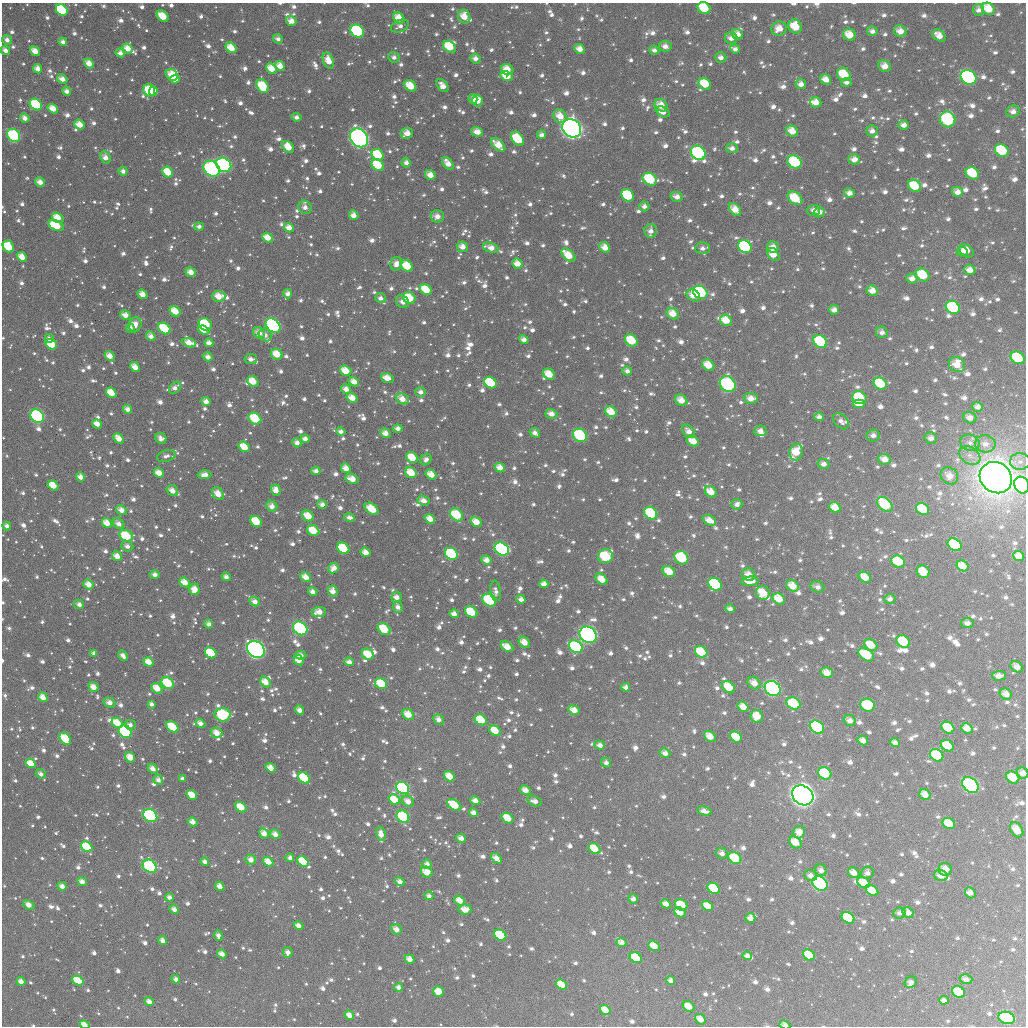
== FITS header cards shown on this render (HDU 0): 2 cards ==
NAXIS1  =                 1024
NAXIS2  =                 1024

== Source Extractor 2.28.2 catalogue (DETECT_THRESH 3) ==
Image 1024 x 1024 px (HDU 0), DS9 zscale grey, 1 PNG px = 1 image px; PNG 1028 x 1028 px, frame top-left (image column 1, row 1024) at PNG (2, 3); each listed source drawn as its Kron ellipse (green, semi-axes under 4 px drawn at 4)
Background 1330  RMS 47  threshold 142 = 3 sigma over >= 5 px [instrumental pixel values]
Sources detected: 1930; of the 1930, the 500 brightest by FLUX_AUTO listed and drawn (1430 fainter detections omitted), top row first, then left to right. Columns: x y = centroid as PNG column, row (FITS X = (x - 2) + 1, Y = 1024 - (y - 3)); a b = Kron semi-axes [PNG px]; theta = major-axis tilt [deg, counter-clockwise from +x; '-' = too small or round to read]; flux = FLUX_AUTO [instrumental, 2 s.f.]
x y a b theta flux
704 8 7 5 -36 1.4e+05
988 9 7 5 -35 7.7e+04
62 10 6 5 - 2.9e+05
978 10 6 5 - 1.9e+04
163 16 6 5 - 8.8e+04
464 16 7 6 - 5.0e+04
399 18 6 5 - 6.0e+04
291 21 5 4 - 3.2e+04
400 26 9 6 23 1.8e+04
795 26 7 6 - 9.1e+04
779 29 8 7 - 4.6e+04
357 31 7 6 - 5.2e+05
872 31 5 4 - 1.6e+04
900 31 6 5 - 3.5e+04
737 34 6 5 - 3.2e+04
849 35 6 6 - 5.6e+04
939 35 7 5 -43 3.6e+04
731 38 6 6 - 2.4e+04
278 39 5 4 - 1.6e+04
7 40 5 4 - 1.9e+04
63 42 4 4 - 1.8e+04
665 46 6 5 - 2.2e+04
450 47 7 5 -40 1.0e+05
128 48 6 4 -40 4.3e+04
231 48 6 4 -38 6.5e+04
580 49 5 4 - 3.2e+04
735 49 5 4 - 1.6e+04
5 50 5 4 - 2.1e+04
654 50 5 4 - 1.6e+04
35 51 5 4 - 4.2e+04
120 53 4 4 - 2.2e+04
394 57 6 5 - 1.6e+04
721 57 5 5 - 1.8e+04
475 59 5 5 - 2.2e+04
328 60 8 5 -68 4.8e+04
89 63 5 4 - 4.0e+04
280 66 5 4 - 3.6e+04
885 66 6 5 - 3.7e+04
37 69 5 4 - 2.9e+04
271 69 6 4 -41 6.0e+04
507 70 6 5 - 5.3e+04
844 74 7 6 - 1.1e+05
172 75 6 5 - 6.1e+04
507 76 6 4 -25 7.3e+04
968 77 8 7 - 6.6e+05
62 79 5 4 - 3.0e+04
175 79 4 4 - 4.7e+04
826 79 6 5 - 3.5e+04
846 82 5 4 - 1.6e+04
705 84 7 5 -35 9.5e+04
801 84 5 5 - 2.5e+04
263 86 7 5 -57 1.1e+05
410 86 6 5 - 7.9e+04
443 86 7 4 -51 2.9e+04
149 90 6 5 - 1.2e+05
67 91 5 4 - 2.3e+04
153 91 5 4 - 1.1e+05
473 99 5 4 - 1.6e+04
477 101 6 5 - 5.8e+04
816 102 5 5 - 3.6e+04
36 105 6 5 - 2.0e+05
661 105 7 5 -38 4.6e+04
53 109 5 4 - 5.2e+04
1013 111 6 6 - 2.3e+04
663 112 7 5 -26 2.5e+04
560 116 7 6 - 4.8e+04
297 117 5 4 - 1.6e+04
25 118 5 4 - 2.3e+04
948 119 8 7 - 3.4e+05
80 125 5 4 - 5.2e+04
904 125 5 4 - 2.3e+04
572 128 10 8 -40 2.3e+06
792 131 6 5 - 4.5e+04
872 131 6 5 - 2.1e+04
477 132 6 4 -17 3.1e+04
407 133 6 5 - 3.3e+04
14 135 7 5 -42 3.2e+05
541 135 4 4 - 1.7e+04
359 138 10 8 -47 1.0e+06
517 139 8 5 -53 1.6e+05
498 145 8 5 -42 5.8e+04
288 147 7 5 -45 6.0e+04
732 148 6 5 - 1.8e+04
1002 150 7 6 - 2.0e+05
698 153 8 6 -35 4.1e+05
378 155 6 5 - 1.5e+05
105 157 6 5 - 2.9e+04
854 159 6 5 - 2.7e+04
795 162 7 6 - 2.5e+05
406 163 5 4 - 1.8e+04
448 163 7 4 -50 3.2e+04
224 165 8 6 -40 5.6e+05
378 165 7 5 -38 1.1e+05
212 169 9 7 -41 4.6e+05
123 171 4 4 - 1.7e+04
168 172 6 5 - 8.4e+04
972 173 7 5 -34 1.6e+05
430 175 5 4 - 3.4e+04
650 179 8 6 -31 2.1e+05
40 182 5 4 - 3.0e+04
914 186 7 5 -36 1.2e+05
957 192 5 5 - 2.8e+04
849 193 5 4 - 2.3e+04
628 195 7 5 -44 2.3e+05
677 197 6 5 - 2.4e+04
795 198 8 5 -38 1.2e+05
644 206 5 5 - 1.6e+04
305 207 7 6 - 2.1e+04
735 209 7 5 -47 4.9e+04
813 210 7 5 2 1.9e+04
819 212 5 5 - 2.1e+04
354 215 5 4 - 2.7e+04
437 216 7 6 - 2.7e+04
58 218 6 4 -35 6.1e+04
56 225 8 5 -25 2.0e+05
199 226 5 4 - 1.6e+04
289 228 5 4 - 3.3e+04
651 231 6 6 - 2.1e+04
268 238 6 4 -37 4.8e+04
8 247 6 5 - 1.6e+05
462 247 6 5 - 3.1e+04
605 247 6 5 - 3.8e+04
745 247 7 6 - 3.9e+05
773 247 6 5 - 2.8e+04
491 248 8 4 -17 3.4e+04
702 248 7 6 - 1.7e+04
966 251 8 5 -38 4.0e+04
962 252 5 5 - 2.4e+04
568 255 8 5 -42 7.6e+04
773 255 7 5 -49 4.5e+04
22 257 5 4 - 5.3e+04
396 264 7 6 - 2.8e+04
517 264 5 5 - 3.9e+04
407 266 6 5 - 9.9e+04
970 270 6 5 - 3.3e+04
191 272 5 4 - 3.7e+04
923 275 7 6 - 1.4e+05
912 278 5 5 - 2.4e+04
426 290 6 5 - 9.2e+04
872 291 5 5 - 3.7e+04
700 292 8 6 -34 4.1e+05
142 294 5 4 - 4.1e+04
288 294 5 4 - 1.9e+04
693 295 7 5 -36 4.0e+04
219 296 6 5 - 5.2e+04
380 298 5 5 - 1.8e+04
409 298 6 5 - 1.1e+05
402 302 7 5 -49 2.1e+04
953 307 7 6 - 3.5e+05
834 310 5 4 - 2.2e+04
175 311 6 5 - 6.5e+04
673 314 6 5 - 5.0e+04
125 315 6 4 -31 3.3e+04
726 320 6 5 - 6.0e+04
205 324 7 5 -38 1.9e+05
135 325 8 6 74 3.7e+04
273 326 8 6 -43 5.7e+05
130 328 5 4 - 1.7e+04
164 328 7 5 -39 1.7e+05
204 330 6 4 -20 4.2e+04
882 332 6 5 - 1.7e+04
259 333 6 5 - 3.4e+04
265 335 7 6 - 1.9e+04
151 336 5 4 - 2.4e+04
49 338 5 5 - 1.6e+04
524 340 5 4 - 2.1e+04
631 340 7 5 -37 1.2e+05
820 342 7 6 - 2.1e+05
189 343 7 4 -16 4.5e+04
209 343 4 4 - 2.3e+04
51 344 6 5 - 1.2e+05
277 354 6 5 - 6.5e+04
110 356 5 4 - 3.9e+04
208 357 5 4 - 2.5e+04
1018 358 7 6 - 2.3e+05
251 359 6 5 - 2.0e+04
708 365 6 5 - 6.1e+04
957 365 8 7 - 5.4e+04
135 367 5 4 - 3.6e+04
346 371 6 5 - 6.5e+04
627 371 5 4 - 1.7e+04
549 374 6 5 - 6.4e+04
387 378 6 5 - 4.3e+04
253 381 6 4 -36 6.3e+04
354 382 5 4 - 3.4e+04
490 383 7 5 -37 2.4e+05
728 384 8 7 - 4.5e+05
880 384 7 5 -35 1.6e+05
175 388 7 5 42 2.1e+04
346 389 5 4 - 2.5e+04
421 392 5 5 - 1.9e+04
111 393 6 4 -38 6.9e+04
352 398 6 4 -33 4.6e+04
751 398 7 5 -2 3.0e+04
859 398 7 6 - 1.5e+05
402 399 6 5 - 3.5e+04
681 400 7 5 -35 4.0e+04
206 401 5 4 - 2.7e+04
859 404 6 4 1 4.1e+04
977 407 5 5 - 2.1e+04
128 409 5 4 - 2.3e+04
611 412 6 5 - 6.7e+04
551 414 6 4 -16 2.7e+04
37 416 7 6 - 4.4e+05
819 417 5 4 - 1.7e+04
255 418 7 5 -35 1.4e+05
970 418 7 5 -18 2.6e+04
841 421 9 6 -46 1.8e+04
97 424 5 4 - 3.8e+04
398 428 5 4 - 1.9e+04
688 431 7 5 -48 2.6e+04
761 431 6 5 - 2.3e+04
341 432 5 4 - 1.7e+04
385 433 5 4 - 2.8e+04
535 433 5 4 - 1.6e+04
580 435 7 6 - 2.9e+05
873 435 6 6 - 2.0e+04
161 438 6 5 - 2.1e+04
931 438 6 5 - 2.1e+04
119 439 6 4 -48 4.1e+04
305 439 4 4 - 2.2e+04
693 441 6 5 - 5.3e+04
297 443 5 4 - 2.1e+04
970 443 10 8 -16 2.2e+04
985 444 10 8 -8 2.9e+04
244 447 6 5 - 7.8e+04
796 452 8 6 78 6.4e+04
970 455 11 8 -32 2.5e+04
166 456 9 5 15 1.8e+04
412 458 6 5 - 7.5e+04
426 459 6 5 - 1.8e+04
885 459 6 5 - 3.4e+04
1020 462 10 8 1 1.9e+04
823 464 6 5 - 2.0e+04
346 468 5 4 - 3.4e+04
500 468 5 4 - 3.7e+04
316 471 4 4 - 1.7e+04
159 473 5 4 - 4.4e+04
411 473 6 5 - 7.7e+04
205 475 7 4 2 2.8e+04
431 475 6 4 -35 4.9e+04
949 476 9 8 - 4.0e+04
81 477 5 4 - 2.9e+04
996 478 17 15 -37 8.3e+06
352 479 7 4 -15 4.4e+04
53 485 6 4 -36 6.6e+04
1022 485 8 7 - 4.0e+05
276 490 5 4 - 3.7e+04
172 491 6 5 - 3.3e+04
711 492 6 5 - 4.8e+04
218 494 7 5 -52 4.1e+04
423 500 6 4 -18 2.9e+04
322 504 5 4 - 1.9e+04
737 504 5 5 - 1.8e+04
885 504 9 6 -43 2.0e+05
272 506 6 5 - 2.8e+04
835 507 6 5 - 5.4e+04
372 509 8 5 -36 8.5e+04
922 509 7 5 -34 1.2e+05
121 510 6 4 -30 3.0e+04
651 513 7 5 -38 2.4e+05
456 515 7 5 -45 1.3e+05
308 516 6 5 - 6.8e+04
350 517 5 4 - 1.6e+04
430 519 5 4 - 3.8e+04
709 520 7 4 -24 3.9e+04
256 521 6 5 - 1.1e+05
476 522 6 4 -33 4.7e+04
107 523 5 4 - 4.7e+04
119 524 6 5 - 2.5e+04
7 526 4 4 - 2.1e+04
313 531 6 5 - 8.7e+04
126 536 7 5 -27 1.6e+05
955 545 7 6 - 3.1e+05
127 546 6 5 - 1.9e+04
343 548 6 5 - 1.8e+05
502 549 7 6 - 6.7e+05
366 552 5 4 - 3.3e+04
451 554 7 5 -34 3.2e+05
117 556 5 4 - 3.4e+04
605 556 7 7 - 2.1e+05
1019 556 5 5 - 3.8e+04
681 558 7 6 - 2.1e+05
486 560 5 4 - 2.7e+04
898 562 7 6 - 1.5e+05
962 566 6 5 - 5.2e+04
334 568 6 5 - 3.2e+04
669 572 6 5 - 7.1e+04
923 572 7 6 - 7.9e+04
155 575 5 4 - 1.9e+04
749 575 6 6 - 3.8e+04
226 577 5 4 - 2.0e+04
306 577 6 4 -36 3.6e+04
865 577 7 5 -35 5.3e+04
602 579 7 5 -41 4.5e+04
750 581 8 4 4 4.7e+04
184 582 5 4 - 4.3e+04
88 584 5 4 - 3.9e+04
544 584 4 4 - 2.5e+04
715 584 7 5 -36 4.4e+05
792 586 6 5 - 5.7e+04
817 587 7 5 -17 2.1e+04
194 589 6 5 - 4.2e+04
333 591 5 4 - 3.2e+04
496 591 10 5 -82 1.7e+04
313 592 5 4 - 1.9e+04
763 593 7 7 - 8.5e+04
396 597 5 5 - 2.5e+04
521 599 4 4 - 1.9e+04
779 599 6 5 - 6.6e+04
890 599 5 5 - 1.8e+04
489 600 7 6 - 2.3e+05
255 602 5 4 - 2.4e+04
79 604 5 4 - 1.6e+04
398 607 6 5 - 2.0e+04
730 609 5 4 - 1.7e+04
319 612 7 5 6 3.8e+04
471 612 6 5 - 1.4e+05
454 614 5 4 - 2.5e+04
967 623 6 5 - 1.8e+04
209 624 4 4 - 2.0e+04
300 628 8 6 -40 3.4e+05
384 629 7 5 -41 1.2e+05
588 635 9 7 -39 9.5e+05
903 641 7 6 - 1.9e+05
524 642 6 5 - 4.0e+04
871 645 7 5 -34 6.6e+04
507 647 7 4 -31 5.0e+04
576 647 7 6 - 4.5e+05
256 650 9 7 -39 1.1e+06
701 652 7 5 -38 1.1e+05
94 653 4 4 - 1.6e+04
211 653 6 5 - 1.7e+05
368 654 6 5 - 9.1e+04
301 655 5 4 - 2.0e+04
866 655 8 5 -33 1.8e+05
123 656 6 4 -58 1.9e+04
299 660 5 4 - 3.7e+04
148 662 5 4 - 5.0e+04
349 662 5 4 - 2.3e+04
1017 667 7 5 -35 2.5e+04
827 673 6 5 - 4.4e+04
999 676 7 5 3 2.7e+04
265 682 6 5 - 4.2e+04
168 683 7 5 -39 1.5e+05
754 683 7 5 -38 3.4e+04
381 684 6 5 - 1.2e+05
94 687 5 4 - 4.1e+04
626 687 4 4 - 1.8e+04
729 687 7 5 -42 9.2e+04
157 688 6 4 -40 4.9e+04
773 689 8 7 - 8.1e+05
1006 694 6 5 - 3.3e+04
43 697 5 4 - 4.1e+04
109 703 6 5 - 2.6e+04
793 703 7 6 - 1.5e+05
151 704 4 3 - 1.7e+04
867 705 7 6 - 2.0e+05
743 707 6 5 - 4.6e+04
299 710 5 4 - 2.5e+04
574 710 6 4 -23 3.3e+04
408 714 6 5 - 5.1e+04
223 715 8 6 0 3.0e+05
757 716 6 6 - 7.0e+04
439 719 6 5 - 2.1e+04
481 720 6 5 - 1.0e+05
850 720 6 5 - 2.3e+04
117 723 6 4 -30 6.5e+04
200 723 5 4 - 2.4e+04
130 725 6 4 -11 1.7e+04
172 727 7 4 -36 1.3e+05
817 727 8 6 -42 4.7e+05
948 728 7 5 -34 1.2e+05
967 728 6 5 - 4.1e+04
495 731 6 4 -36 7.0e+04
125 732 7 6 - 2.9e+05
217 733 6 5 - 4.3e+04
710 736 6 5 - 4.2e+04
736 737 6 5 - 8.5e+04
65 739 7 5 -52 1.6e+05
863 740 5 4 - 2.7e+04
895 742 5 4 - 1.9e+04
600 745 5 4 - 1.8e+04
947 746 7 5 -35 1.1e+05
665 753 5 4 - 2.1e+04
937 755 7 5 -37 1.7e+05
130 757 5 4 - 4.7e+04
31 763 5 4 - 6.3e+04
606 763 5 4 - 1.6e+04
271 768 5 4 - 4.3e+04
153 769 6 4 -44 2.8e+04
825 773 7 6 - 1.5e+05
1023 773 6 5 - 2.7e+04
41 774 5 4 - 1.8e+04
449 776 6 4 -40 4.8e+04
304 778 6 5 - 1.6e+05
1013 778 7 5 -33 9.3e+04
183 779 4 3 - 1.6e+04
158 780 5 4 - 1.9e+04
970 785 9 7 -39 4.7e+05
403 788 7 5 -38 4.7e+05
525 790 6 4 -32 3.2e+04
925 794 6 5 - 3.7e+04
192 795 6 4 -35 6.7e+04
803 795 11 9 -36 3.4e+06
394 800 6 4 -36 7.3e+04
408 801 6 5 - 3.0e+04
475 801 5 4 - 2.9e+04
535 801 7 5 -15 2.1e+04
454 805 8 5 -33 1.3e+05
241 807 6 4 -38 7.5e+04
704 811 7 4 -13 2.4e+04
474 813 5 4 - 2.4e+04
150 816 7 6 - 4.0e+05
403 817 7 5 -36 1.9e+05
507 818 6 5 - 6.8e+04
193 822 5 4 - 2.9e+04
949 823 6 5 - 7.5e+04
1017 830 8 5 -55 4.6e+04
799 832 6 5 - 3.4e+04
264 834 5 4 - 3.1e+04
275 834 5 4 - 2.5e+04
381 834 7 4 -79 3.0e+04
461 838 5 4 - 2.3e+04
795 842 7 5 -42 5.1e+04
87 847 6 5 - 1.3e+05
594 849 6 5 - 8.0e+04
722 853 6 5 - 2.0e+04
290 858 4 4 - 1.6e+04
496 858 6 4 -40 3.0e+04
735 858 7 5 -35 1.4e+05
251 860 5 5 - 2.8e+04
303 861 6 4 -39 1.1e+05
205 862 4 4 - 1.8e+04
268 862 6 4 -37 4.6e+04
427 864 5 4 - 1.8e+04
150 866 7 6 - 3.2e+05
945 869 7 6 - 3.6e+04
821 870 6 5 - 1.9e+04
427 872 6 5 - 4.6e+04
854 873 6 5 - 3.3e+04
867 873 6 6 - 1.8e+04
810 875 6 5 - 2.0e+04
941 875 7 5 -19 3.0e+04
82 882 5 4 - 2.4e+04
400 882 5 4 - 1.9e+04
820 883 8 6 -39 5.9e+05
864 883 6 5 - 6.3e+04
62 886 4 4 - 2.3e+04
220 886 5 4 - 3.0e+04
714 888 6 5 - 1.4e+05
872 890 7 5 -35 6.7e+04
970 893 6 5 - 2.7e+04
429 896 4 4 - 1.7e+04
169 897 4 4 - 1.8e+04
633 899 5 5 - 1.8e+04
459 900 6 4 -37 4.0e+04
666 904 5 4 - 3.2e+04
29 905 6 4 -34 2.5e+04
681 905 6 5 - 1.2e+05
708 906 6 4 -32 5.0e+04
174 909 5 4 - 2.2e+04
465 909 6 5 - 3.8e+04
680 912 6 4 -28 4.4e+04
899 913 6 5 - 1.6e+04
908 913 6 5 - 2.6e+04
750 918 5 5 - 2.4e+04
848 918 7 5 -35 2.2e+05
299 926 5 4 - 2.3e+04
396 929 6 4 -40 2.7e+04
218 935 5 4 - 1.9e+04
500 935 6 5 - 2.4e+05
163 941 5 4 - 2.4e+04
622 942 5 4 - 1.7e+04
654 946 6 4 -36 5.4e+04
288 952 5 5 - 2.3e+04
222 954 5 4 - 3.1e+04
809 955 6 5 - 8.2e+04
747 956 5 4 - 1.8e+04
636 958 6 5 - 1.3e+05
410 959 5 4 - 3.1e+04
176 979 4 4 - 1.9e+04
966 979 6 5 - 2.2e+04
78 980 6 4 -33 8.3e+04
671 981 4 4 - 1.9e+04
21 982 4 4 - 2.7e+04
911 982 6 5 - 1.8e+04
562 985 6 5 - 7.3e+04
399 987 4 4 - 1.7e+04
438 991 5 5 - 5.5e+04
958 992 7 5 -34 1.3e+05
944 1000 5 4 - 1.7e+04
149 1002 5 4 - 2.4e+04
688 1006 6 5 - 4.6e+04
605 1010 5 4 - 4.2e+04
349 1015 5 4 - 2.9e+04
1007 1018 8 6 -17 5.5e+05
700 1019 6 4 -40 3.8e+04
84 1025 5 3 - 4.1e+04
785 1025 5 4 - 2.1e+04
At the frame edge (FLAGS 8, measured only in part): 7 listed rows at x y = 704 8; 5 50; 1022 485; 7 526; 1023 773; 84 1025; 785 1025
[1430 fainter detections neither listed nor drawn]

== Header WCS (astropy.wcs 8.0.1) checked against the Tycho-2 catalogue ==
Header WCS as astropy/WCSLIB reads it (applying the file's SIP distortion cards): RA---TAN-SIP/DEC--TAN-SIP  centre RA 02:19:55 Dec +86:41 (34.98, +86.68 deg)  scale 8.66 arcsec/px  FOV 147.8' x 147.9'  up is +172 deg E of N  parity flipped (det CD > 0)
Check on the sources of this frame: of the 60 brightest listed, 59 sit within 13.0 arcsec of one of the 180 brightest Tycho-2 stars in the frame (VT <= 11.37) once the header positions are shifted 5.96 arcsec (4.69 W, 3.68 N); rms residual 4.47 arcsec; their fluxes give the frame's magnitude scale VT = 23.43 - 2.5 log10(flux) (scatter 0.26 mag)
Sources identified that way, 274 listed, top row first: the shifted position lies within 13.0 arcsec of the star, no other Tycho-2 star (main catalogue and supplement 1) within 26.0 arcsec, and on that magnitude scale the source's flux lands within +1.5 / -3 mag of the star's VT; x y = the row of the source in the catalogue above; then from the Tycho-2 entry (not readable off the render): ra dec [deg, ICRS J2000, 3 dp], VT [Tycho-2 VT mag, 2 dp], TYC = Tycho-2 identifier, HIP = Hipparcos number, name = IAU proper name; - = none
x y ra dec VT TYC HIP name
704 8 31.317 +85.398 10.70 4620-271-1 - -
988 9 23.244 +85.218 11.16 4619-700-1 - -
62 10 50.763 +85.446 10.21 4620-1033-1 - -
163 16 47.728 +85.489 12.15 4620-1015-1 - -
464 16 38.504 +85.495 12.58 4620-516-1 - -
291 21 43.801 +85.516 11.73 4620-538-1 - -
795 26 28.535 +85.393 10.98 4619-1833-1 - -
779 29 28.989 +85.406 12.00 4619-1387-1 - -
357 31 41.762 +85.542 9.69 4620-741-1 - -
737 34 30.179 +85.442 12.12 4620-555-1 - -
849 35 26.912 +85.379 11.77 4619-997-1 - -
939 35 24.350 +85.318 11.77 4619-2088-1 - -
450 47 38.888 +85.570 10.77 4620-583-1 - -
231 48 45.696 +85.576 11.23 4620-876-1 - -
580 49 34.859 +85.544 12.14 4620-428-1 - -
120 53 49.159 +85.566 12.69 4620-1011-1 - -
328 60 42.654 +85.615 12.22 4620-751-1 - -
89 63 50.161 +85.582 11.82 4620-1137-1 - -
280 66 44.192 +85.624 12.19 4620-319-1 - -
885 66 25.629 +85.427 11.94 4619-2275-1 - -
271 69 44.462 +85.630 11.43 4620-832-1 - -
507 70 37.035 +85.613 11.94 4620-877-1 - -
844 74 26.742 +85.474 10.63 4619-1870-1 - -
172 75 47.624 +85.630 11.82 4620-546-1 - -
507 76 37.030 +85.629 11.17 4620-405-1 - -
175 79 47.538 +85.641 11.60 4620-552-1 - -
705 84 30.835 +85.576 11.96 4620-851-1 - -
263 86 44.754 +85.671 10.92 4620-914-1 - -
410 86 40.038 +85.670 11.07 4620-684-1 - -
149 90 48.384 +85.662 11.40 4620-815-1 - -
153 91 48.253 +85.665 11.27 4620-794-1 - -
477 101 37.894 +85.695 11.62 4620-451-1 - -
816 102 27.351 +85.556 11.92 4619-1295-1 - -
36 105 52.008 +85.661 10.07 4620-1043-1 - -
661 105 32.066 +85.646 11.88 4620-579-1 - -
53 109 51.489 +85.677 12.14 4620-1077-1 - -
1013 111 21.520 +85.430 12.38 4619-2200-1 - -
560 116 35.197 +85.710 11.99 4620-496-1 - -
948 119 23.293 +85.502 9.60 4619-719-1 - -
80 125 50.721 +85.724 11.71 4620-804-1 - -
904 125 24.532 +85.548 11.98 4619-1626-1 - -
572 128 34.749 +85.736 7.09 4620-542-1 10800 -
792 131 27.828 +85.638 11.72 4619-1398-1 - -
14 135 52.871 +85.725 9.43 4620-1039-1 - -
359 138 41.643 +85.799 7.84 4620-850-1 12952 -
517 139 36.466 +85.777 11.09 4620-503-1 - -
498 145 37.071 +85.796 11.70 4620-627-1 - -
1002 150 21.400 +85.527 10.53 4619-968-1 - -
698 153 30.577 +85.742 9.24 4620-513-1 9504 -
378 155 41.025 +85.838 10.76 4620-884-1 - -
105 157 50.027 +85.811 12.44 4620-818-1 - -
795 162 27.490 +85.709 9.73 4619-1135-1 - -
224 165 46.145 +85.857 8.79 4620-758-1 - -
378 165 41.018 +85.863 10.68 4620-757-1 - -
212 169 46.563 +85.864 8.79 4620-674-1 14428 -
168 172 48.029 +85.863 11.29 4620-831-1 - -
972 173 22.003 +85.603 10.89 4619-2022-1 - -
650 179 31.974 +85.827 10.45 4620-410-1 - -
914 186 23.593 +85.679 11.02 4619-1041-1 - -
957 192 22.246 +85.658 12.29 4619-881-1 - -
628 195 32.599 +85.875 10.53 4620-685-1 - -
677 197 30.993 +85.855 12.27 4620-718-1 - -
795 198 27.178 +85.792 10.70 4619-2027-1 - -
58 218 51.906 +85.938 11.53 4620-25-1 - -
56 225 51.982 +85.957 11.42 4620-37-1 - -
8 247 53.731 +85.986 10.89 4620-73-1 - -
605 247 33.072 +86.007 12.06 4620-800-1 - -
745 247 28.373 +85.936 9.88 4619-2279-1 - -
773 247 27.469 +85.918 12.21 4619-2222-1 - -
568 255 34.264 +86.040 11.18 4620-311-1 - -
407 266 39.884 +86.103 10.79 4620-506-1 - -
191 272 47.555 +86.108 12.36 4620-115-1 - -
923 275 22.365 +85.874 11.41 4619-2044-1 - -
426 290 39.155 +86.157 11.54 4620-786-1 - -
700 292 29.497 +86.068 9.62 4619-1893-1 - -
693 295 29.734 +86.079 12.18 4619-1961-1 - -
219 296 46.636 +86.171 11.69 4620-49-1 - -
409 298 39.746 +86.180 11.11 4620-568-1 - -
953 307 21.023 +85.921 9.84 4619-1704-1 - -
175 311 48.233 +86.198 11.43 4620-47-1 - -
673 314 30.285 +86.133 11.53 4620-416-1 - -
726 320 28.390 +86.119 11.40 4619-2003-1 - -
205 324 47.189 +86.235 10.23 4620-127-1 - -
273 326 44.693 +86.249 9.09 4620-935-1 - -
164 328 48.690 +86.236 10.31 4620-29-1 - -
204 330 47.268 +86.249 12.01 4620-15-1 - -
631 340 31.545 +86.216 10.53 4620-446-1 - -
820 342 24.954 +86.106 10.07 4619-1798-1 - -
189 343 47.858 +86.276 11.89 4624-242-1 - -
51 344 52.883 +86.236 10.77 4620-119-1 - -
277 354 44.598 +86.318 11.50 4624-130-1 - -
208 357 47.189 +86.314 12.42 4624-301-1 - -
1018 358 18.322 +85.972 10.39 4619-1681-1 - -
708 365 28.608 +86.234 11.25 4619-2268-1 - -
957 365 20.179 +86.045 11.33 4619-1400-1 - -
346 371 42.014 +86.359 11.45 4624-156-1 - -
549 374 34.346 +86.329 11.52 4624-299-1 - -
253 381 45.545 +86.380 11.40 4624-232-1 - -
490 383 36.501 +86.367 10.52 4624-58-1 - -
728 384 27.729 +86.266 9.12 4623-354-1 - -
880 384 22.438 +86.155 10.62 4619-1721-1 - -
111 393 50.956 +86.374 11.66 4624-564-1 - -
352 398 41.754 +86.424 12.07 4624-280-1 - -
751 398 26.789 +86.284 11.81 4623-146-1 - -
859 398 22.980 +86.203 10.57 4619-1636-1 - -
681 400 29.275 +86.332 11.71 4623-478-1 - -
859 404 22.934 +86.218 11.98 4619-2079-1 - -
611 412 31.790 +86.394 11.12 4624-56-1 - -
37 416 53.889 +86.400 9.06 4624-434-1 16754 -
255 418 45.541 +86.470 10.40 4624-373-1 - -
97 424 51.677 +86.443 12.27 4624-379-1 - -
580 435 32.798 +86.463 9.55 4624-64-1 - -
693 441 28.471 +86.420 11.84 4623-876-1 - -
244 447 46.022 +86.537 11.95 4624-371-1 - -
796 452 24.563 +86.377 11.83 4623-649-1 - -
412 458 39.306 +86.563 11.74 4624-166-1 - -
885 459 21.319 +86.321 11.78 4623-824-1 - -
346 468 41.956 +86.594 12.28 4624-307-1 - -
500 468 35.768 +86.568 11.75 4624-288-1 - -
159 473 49.530 +86.580 11.82 4624-395-1 - -
411 473 39.315 +86.599 11.16 4624-150-1 - -
431 475 38.495 +86.600 11.91 4624-46-1 - -
949 476 18.839 +86.298 11.85 4623-8-1 - -
81 477 52.667 +86.562 12.47 4624-521-1 - -
996 478 17.187 +86.257 4.36 4623-1236-1 5372 -
352 479 41.698 +86.619 12.17 4624-422-1 - -
53 485 53.813 +86.570 11.77 4624-27-1 - -
1022 485 16.258 +86.245 9.61 4619-1929-1 - -
276 490 44.848 +86.645 12.05 4624-363-1 - -
172 491 49.066 +86.626 12.03 4624-507-1 - -
711 492 27.289 +86.528 12.02 4623-42-1 - -
737 504 26.172 +86.539 12.51 4623-780-1 - -
885 504 20.661 +86.423 9.95 4623-14-1 - -
272 506 45.029 +86.682 12.15 4624-362-1 - -
835 507 22.446 +86.472 12.16 4623-306-1 - -
372 509 40.822 +86.692 11.83 4624-375-1 - -
922 509 19.271 +86.398 10.52 4623-420-1 - -
651 513 29.410 +86.613 10.10 4623-636-1 - -
456 515 37.321 +86.692 10.45 4624-148-1 - -
308 516 43.523 +86.709 11.23 4624-415-1 - -
430 519 38.418 +86.707 11.84 4624-387-1 - -
709 520 27.063 +86.594 11.83 4623-456-1 - -
256 521 45.710 +86.717 11.00 4624-392-1 - -
476 522 36.469 +86.704 11.68 4624-469-1 - -
107 523 51.928 +86.682 11.94 4624-594-1 - -
119 524 51.450 +86.688 12.48 4624-592-1 - -
126 536 51.209 +86.720 10.38 4624-581-1 - -
955 545 17.569 +86.445 9.83 4623-472-1 - -
343 548 42.032 +86.787 10.55 4624-298-1 - -
502 549 35.255 +86.762 9.20 4624-343-1 - -
451 554 37.388 +86.787 9.96 4624-453-1 - -
605 556 30.876 +86.738 10.10 4624-277-1 - -
1019 556 15.179 +86.401 11.50 4623-581-1 - -
681 558 27.745 +86.699 10.01 4623-320-1 - -
898 562 19.334 +86.537 10.71 4623-531-1 - -
962 566 16.948 +86.482 11.45 4623-535-1 - -
669 572 28.107 +86.739 11.16 4623-311-1 - -
923 572 18.245 +86.535 10.98 4623-850-1 - -
155 575 50.245 +86.821 12.48 4624-141-1 - -
306 577 43.672 +86.855 11.97 4624-342-1 - -
184 582 48.992 +86.849 11.89 4624-566-1 - -
544 584 33.260 +86.830 12.16 4624-38-1 - -
715 584 26.075 +86.739 10.19 4623-532-1 - -
792 586 22.973 +86.684 11.54 4623-38-1 - -
194 589 48.572 +86.868 12.12 4624-565-1 - -
763 593 24.059 +86.723 11.63 4623-370-1 - -
779 599 23.328 +86.725 11.68 4623-417-1 - -
489 600 35.518 +86.888 9.90 4624-220-1 - -
319 612 43.080 +86.939 12.72 4624-552-1 - -
471 612 36.253 +86.921 11.28 4624-332-1 - -
967 623 15.780 +86.600 12.32 4623-32-1 - -
300 628 43.953 +86.979 9.24 4624-402-1 - -
384 629 40.129 +86.979 10.91 4624-261-1 - -
588 635 30.895 +86.932 8.15 4624-412-1 9614 -
903 641 17.807 +86.708 10.65 4623-337-1 - -
871 645 18.991 +86.747 11.26 4623-545-1 - -
507 647 34.441 +86.993 11.54 4624-437-1 - -
576 647 31.347 +86.966 9.61 4624-334-1 - -
256 650 46.033 +87.026 7.89 4624-596-1 14285 -
701 652 25.821 +86.904 10.59 4623-599-1 - -
866 655 18.992 +86.773 10.45 4623-334-1 - -
148 662 51.059 +87.028 11.74 4624-964-1 - -
1017 667 13.150 +86.637 12.73 4623-463-1 - -
827 673 20.282 +86.850 11.48 4623-493-1 - -
168 683 50.304 +87.086 10.31 4624-937-1 - -
754 683 23.131 +86.936 11.91 4623-709-1 - -
381 684 40.160 +87.110 10.75 4624-439-1 - -
94 687 53.787 +87.065 12.32 4624-1054-1 - -
729 687 24.154 +86.965 11.18 4623-497-1 - -
157 688 50.840 +87.094 11.43 4624-663-1 - -
773 689 22.255 +86.933 8.49 4623-801-1 6913 -
1006 694 12.988 +86.707 11.84 4623-643-1 - -
43 697 56.208 +87.063 11.93 4624-908-1 - -
109 703 53.179 +87.109 12.44 4624-929-1 - -
793 703 21.144 +86.949 10.33 4623-528-1 - -
867 705 18.068 +86.884 10.40 4623-511-1 - -
743 707 23.252 +86.998 12.04 4623-665-1 - -
408 714 38.771 +87.180 11.45 4624-563-1 - -
223 715 47.857 +87.176 10.01 4624-644-1 - -
757 716 22.503 +87.008 11.45 4623-521-1 - -
481 720 35.214 +87.176 11.03 4624-404-1 - -
850 720 18.518 +86.934 12.29 4623-386-1 - -
117 723 53.002 +87.160 11.31 4624-942-1 - -
200 723 48.979 +87.191 12.66 4624-914-1 - -
172 727 50.368 +87.191 11.11 4624-898-1 - -
817 727 19.735 +86.980 9.41 4623-608-1 - -
948 728 14.458 +86.845 10.93 4623-72-1 - -
495 731 34.453 +87.197 11.95 4624-287-1 - -
125 732 52.688 +87.185 9.58 4624-972-1 - -
736 737 23.092 +87.073 11.28 4623-719-1 - -
65 739 55.625 +87.172 11.02 4624-656-1 - -
863 740 17.598 +86.964 12.02 4623-342-1 - -
947 746 14.104 +86.884 11.51 4623-488-1 - -
937 755 14.318 +86.917 10.00 4623-162-1 - -
31 763 57.565 +87.210 11.43 4624-933-1 - -
825 773 18.567 +87.075 10.42 4623-597-1 - -
1023 773 10.639 +86.850 11.85 4623-749-1 - -
449 776 36.433 +87.320 11.49 4624-579-1 - -
304 778 43.936 +87.339 10.58 4624-41-1 - -
1013 778 10.893 +86.872 10.41 4623-118-1 - -
970 785 12.353 +86.940 8.73 4623-707-1 - -
403 788 38.786 +87.358 9.38 4624-89-1 - -
925 794 13.942 +87.013 11.74 4623-841-1 - -
192 795 49.826 +87.359 11.76 4624-775-1 - -
803 795 19.055 +87.145 6.31 4623-907-1 5928 -
394 800 39.201 +87.387 11.25 4624-43-1 - -
408 801 38.473 +87.389 12.22 4624-25-1 - -
475 801 34.955 +87.370 12.56 4624-484-1 - -
454 805 36.013 +87.387 11.32 4624-577-1 - -
241 807 47.321 +87.401 11.52 4624-988-1 - -
150 816 52.148 +87.395 9.16 4624-838-1 16191 -
403 817 38.681 +87.427 10.00 4624-245-1 12003 -
507 818 33.121 +87.401 11.33 4624-493-1 - -
193 822 49.968 +87.424 11.87 4624-770-1 - -
949 823 12.311 +87.046 10.99 4623-16-1 - -
799 832 18.546 +87.229 12.01 4623-872-1 - -
275 834 45.588 +87.471 12.49 4624-992-1 - -
461 838 35.453 +87.464 12.71 4624-197-1 - -
795 842 18.506 +87.255 11.73 4623-562-1 - -
87 847 55.811 +87.438 10.53 4624-828-1 - -
594 849 28.257 +87.429 11.21 4623-131-1 - -
496 858 33.397 +87.499 12.40 4624-51-1 - -
735 858 21.034 +87.346 10.32 4623-727-1 - -
303 861 44.105 +87.540 11.50 4624-873-1 - -
150 866 52.648 +87.514 9.35 4624-935-1 - -
945 869 11.348 +87.144 11.85 4623-658-1 - -
427 872 37.134 +87.555 12.15 4624-159-1 - -
82 882 56.496 +87.516 12.32 4624-1036-1 - -
820 883 16.423 +87.319 8.85 4623-839-1 5122 -
864 883 14.525 +87.270 11.67 4623-632-1 - -
62 886 57.633 +87.515 12.49 4624-1070-1 - -
714 888 21.506 +87.433 10.85 4623-882-1 - -
872 890 13.958 +87.277 11.45 4623-725-1 - -
970 893 9.741 +87.160 12.39 4623-602-1 - -
459 900 35.083 +87.614 12.19 4624-165-1 - -
681 905 22.845 +87.498 11.17 4623-199-1 - -
708 906 21.471 +87.477 11.85 4623-193-1 - -
680 912 22.782 +87.515 12.04 4623-177-1 - -
899 913 12.204 +87.291 12.36 4623-625-1 - -
908 913 11.827 +87.280 12.34 4623-589-1 - -
848 918 14.371 +87.362 10.84 4623-578-1 - -
500 935 32.404 +87.681 10.52 4624-195-1 - -
654 946 23.529 +87.612 11.37 4623-257-1 - -
222 954 49.225 +87.748 12.07 4624-1108-1 - -
809 955 15.298 +87.486 11.00 4623-815-1 - -
636 958 24.310 +87.653 10.71 4623-5-1 - -
78 980 58.197 +87.744 11.07 4624-1094-1 - -
562 985 28.138 +87.766 11.41 4623-37-1 - -
438 991 35.625 +87.837 11.95 4624-1085-1 - -
958 992 7.402 +87.374 10.33 4623-754-1 - -
944 1000 7.805 +87.411 12.49 4623-821-1 - -
605 1010 25.101 +87.795 11.79 4623-221-1 - -
349 1015 41.319 +87.909 12.42 4624-1083-1 - -
1007 1018 4.582 +87.356 9.32 4623-713-1 - -